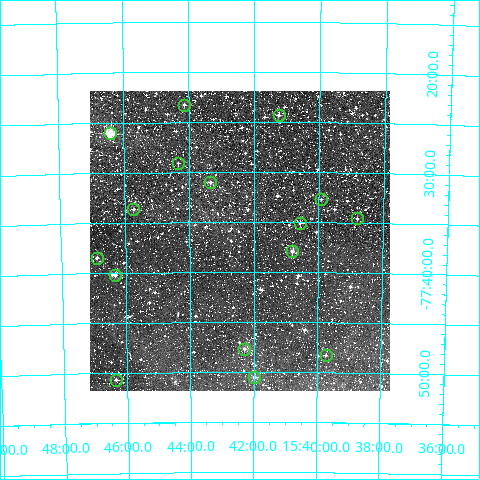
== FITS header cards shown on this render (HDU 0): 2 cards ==
NAXIS1  =                  300
NAXIS2  =                  300

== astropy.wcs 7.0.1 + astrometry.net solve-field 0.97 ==
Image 300 x 300 px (HDU 0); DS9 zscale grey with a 90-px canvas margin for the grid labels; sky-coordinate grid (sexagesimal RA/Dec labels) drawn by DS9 from the SOLVED WCS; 16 Tycho-2 reference stars matched to detected sources circled (green)
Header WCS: RA---TAN/DEC--TAN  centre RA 15:42:26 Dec -77:37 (235.61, -77.61 deg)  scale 6 arcsec/px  FOV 30.0' x 30.0'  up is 0 deg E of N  parity normal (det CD < 0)
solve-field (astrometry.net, Tycho-2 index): VERIFIED the header's WCS against the Tycho-2 star catalogue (verified at 2 index scales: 5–16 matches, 0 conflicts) and refined it, rather than solving blind
Solved WCS: RA---TAN-SIP/DEC--TAN-SIP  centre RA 15:42:26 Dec -77:37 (235.61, -77.61 deg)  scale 6 arcsec/px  FOV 30.0' x 30.0'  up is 0 deg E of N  parity normal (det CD < 0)
The solver's refit moves the header's centre by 0.8 arcsec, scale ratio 0.9998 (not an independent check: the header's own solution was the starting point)
Tycho-2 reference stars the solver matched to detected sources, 16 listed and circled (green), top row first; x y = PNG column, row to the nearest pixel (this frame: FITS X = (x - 90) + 1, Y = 300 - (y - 91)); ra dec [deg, ICRS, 3 dp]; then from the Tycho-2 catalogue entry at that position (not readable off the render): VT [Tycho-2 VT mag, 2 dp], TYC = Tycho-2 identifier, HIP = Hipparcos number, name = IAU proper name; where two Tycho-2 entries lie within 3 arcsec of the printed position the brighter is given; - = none
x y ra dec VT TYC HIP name
184 105 236.033 -77.388 11.68 9433-1080-1 - -
279 115 235.312 -77.405 11.04 9433-996-1 - -
110 133 236.602 -77.434 9.15 9433-124-1 77251 -
178 163 236.082 -77.485 11.92 9433-149-1 - -
210 182 235.835 -77.517 11.35 9433-216-1 - -
321 199 234.980 -77.544 12.35 9433-1306-1 - -
133 209 236.431 -77.561 11.77 9433-1068-1 - -
357 218 234.701 -77.576 11.50 9433-692-1 - -
300 223 235.141 -77.584 11.92 9433-907-1 - -
292 251 235.200 -77.631 10.88 9433-838-1 - -
97 258 236.722 -77.641 11.77 9433-1633-1 - -
115 275 236.582 -77.670 11.16 9433-1223-1 - -
244 349 235.573 -77.795 11.20 9433-909-1 - -
326 355 234.930 -77.805 12.26 9433-1254-1 - -
254 377 235.493 -77.842 11.40 9433-813-1 - -
116 380 236.589 -77.844 11.78 9433-885-1 - -